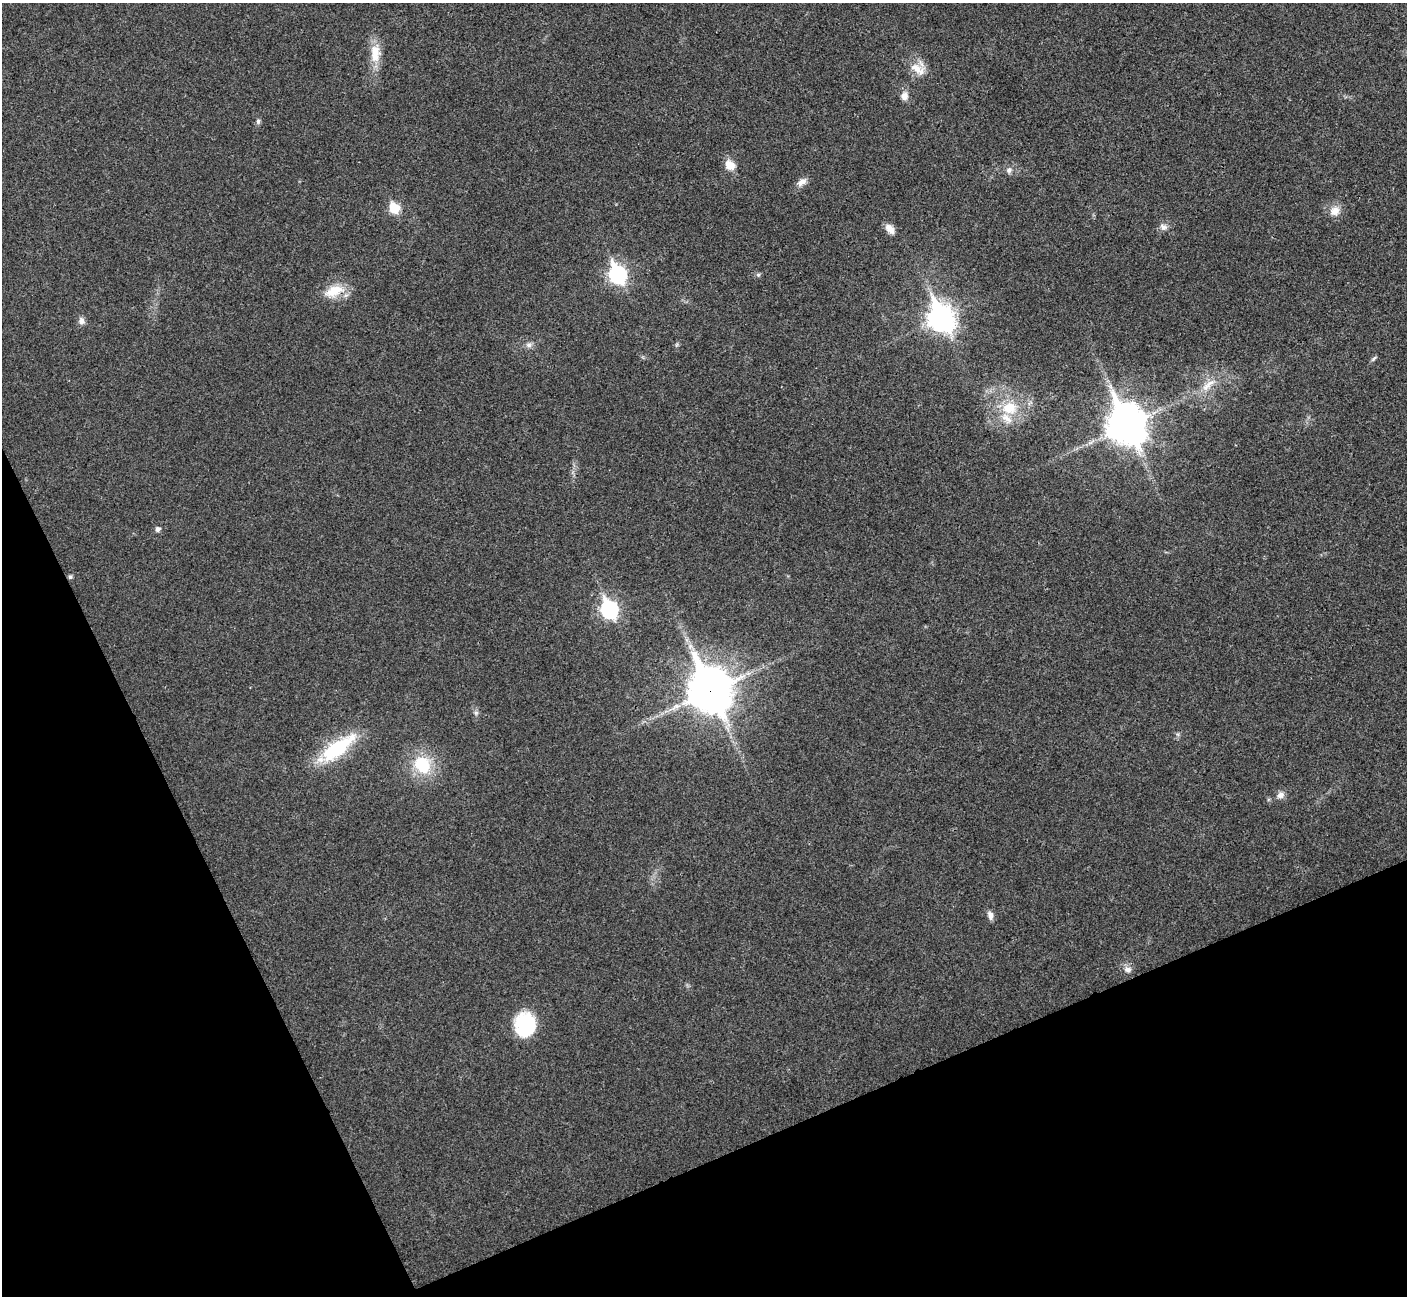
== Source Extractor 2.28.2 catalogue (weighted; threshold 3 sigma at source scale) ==
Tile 14 of 4 x 4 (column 2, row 4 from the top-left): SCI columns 1409-2813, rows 156-1449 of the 5629 x 5617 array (HDU 1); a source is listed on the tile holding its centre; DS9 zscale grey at full resolution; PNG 1409 x 1298 px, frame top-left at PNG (2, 3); no overlay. Shown black and unused: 22% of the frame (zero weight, under 3 of 4 exposures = <1% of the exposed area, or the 3 px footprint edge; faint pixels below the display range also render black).
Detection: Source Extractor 2.28.2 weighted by HDU 2 'WHT'; one run over the whole footprint, this tile lists its part. Background 0.0221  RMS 0.0053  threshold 0.0239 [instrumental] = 3 sigma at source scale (4.5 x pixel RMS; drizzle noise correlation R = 1.50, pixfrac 1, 0.05/0.05 arcsec/px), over >= 5 px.
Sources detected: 33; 1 inside a brighter listed object's ellipse — not listed separately; the other 32 listed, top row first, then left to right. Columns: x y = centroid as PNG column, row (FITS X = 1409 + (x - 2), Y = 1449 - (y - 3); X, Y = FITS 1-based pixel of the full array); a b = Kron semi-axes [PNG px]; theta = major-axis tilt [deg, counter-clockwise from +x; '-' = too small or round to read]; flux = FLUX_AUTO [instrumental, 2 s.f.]
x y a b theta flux
375 53 27 14 89 10
916 68 24 13 -27 8
904 96 10 9 - 3.5
258 121 7 5 90 1.2
730 165 14 11 -43 5.8
1009 170 8 7 - 2.1
802 182 14 8 38 3.4
394 208 6 6 - 26
1335 211 12 10 38 5.5
1163 227 11 7 -35 2.3
890 229 13 7 -49 4
618 274 9 7 -67 150
758 275 6 5 - 1
334 291 26 13 20 12
941 318 11 9 -65 490
81 321 10 7 -79 2.4
529 345 9 6 -15 1.9
1374 358 9 4 45 0.98
1208 385 26 7 42 6.8
1009 408 20 16 4 15
1127 425 15 12 -66 1200
158 529 5 5 - 1.9
70 577 6 5 - 0.97
609 609 9 7 -66 140
710 691 17 14 -66 1500
476 713 6 6 - 1.1
337 748 52 16 36 34
423 765 21 16 -60 24
1280 795 9 8 - 2.9
990 915 10 7 -75 2.7
1128 970 10 8 -22 2.8
525 1025 24 21 85 32
Overlapping masked pixels (flux is a lower limit): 1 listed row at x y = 710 691